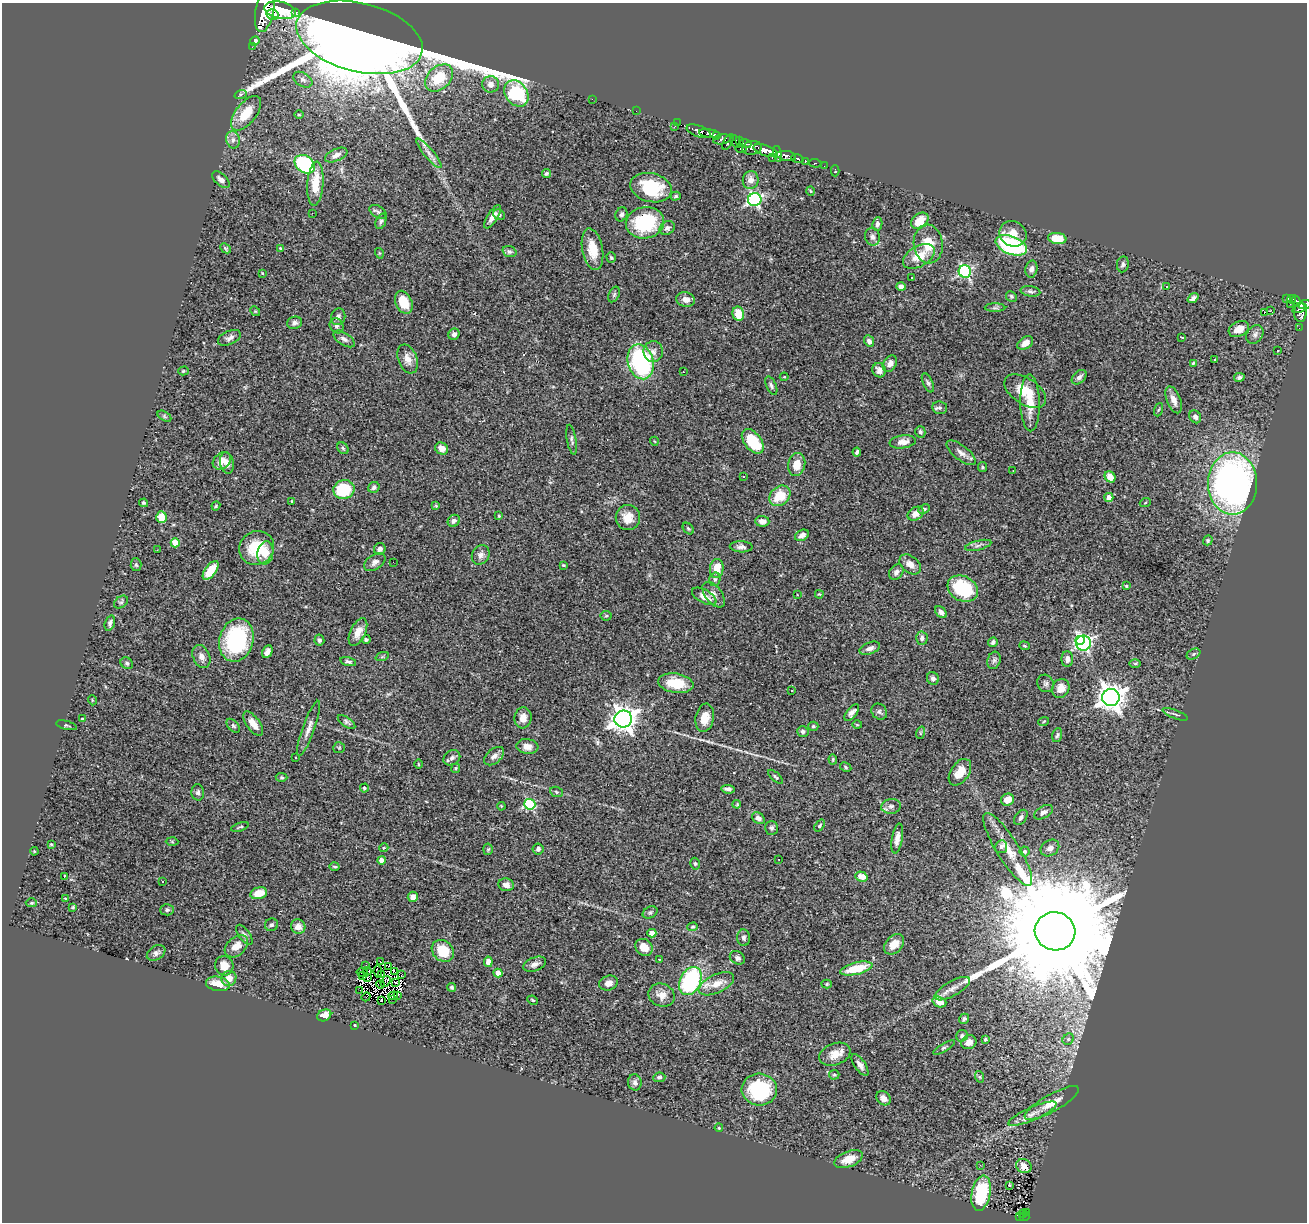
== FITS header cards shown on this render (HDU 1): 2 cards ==
NAXIS1  =                 1305
NAXIS2  =                 1220

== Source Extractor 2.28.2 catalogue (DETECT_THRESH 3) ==
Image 1305 x 1220 px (HDU 1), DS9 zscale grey, 1 PNG px = 1 image px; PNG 1309 x 1224 px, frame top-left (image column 1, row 1220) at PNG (2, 3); each listed source drawn as its Kron ellipse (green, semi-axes under 4 px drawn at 4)
Background 0.82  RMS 0.044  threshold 0.132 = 3 sigma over >= 5 px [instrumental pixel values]
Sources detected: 375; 7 with non-positive FLUX_AUTO (blend fragments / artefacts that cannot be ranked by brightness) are neither listed nor drawn; the other 368 listed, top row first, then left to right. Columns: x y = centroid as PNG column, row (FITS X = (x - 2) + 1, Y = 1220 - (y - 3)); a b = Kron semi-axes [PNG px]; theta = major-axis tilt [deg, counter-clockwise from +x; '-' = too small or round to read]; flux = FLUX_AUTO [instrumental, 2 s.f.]
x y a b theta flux
280 10 16 8 -13 3300
265 11 21 9 79 2900
295 12 3 3 - 81
273 14 6 5 - 630
359 37 64 34 -14 20000
255 41 5 4 - 8.5
252 47 2 2 - 7.8
439 78 16 11 42 100
303 80 10 6 -32 9.5
491 84 8 8 - 18
516 93 14 11 -55 250
241 94 6 4 19 4
592 99 2 2 - 24
636 111 3 2 - 2.3
246 113 20 10 52 69
299 115 5 3 - 2.6
677 123 3 2 - 8.2
674 127 3 2 - 15
698 131 12 5 -19 410
710 134 11 3 -9 300
717 136 3 3 - 120
722 139 9 5 8 190
233 140 9 6 -77 13
736 141 7 4 -65 150
739 141 2 2 - 2.1
728 142 8 4 60 220
745 143 6 3 -20 110
752 148 10 7 8 370
741 149 5 3 - 79
765 150 12 5 -20 730
429 153 19 5 -50 19
778 154 8 4 -74 180
336 155 12 6 24 16
786 156 10 5 -9 390
772 157 3 3 - 71
797 159 6 3 -20 65
805 161 4 3 - 52
815 163 6 3 -4 41
305 164 11 8 -35 280
824 166 2 2 - 4.8
835 171 5 3 - 8.3
546 174 4 4 - 4.1
221 180 10 6 -42 13
751 180 9 8 - 20
315 184 22 8 86 69
651 188 21 14 -13 160
810 191 5 3 - 2.4
676 196 5 4 - 3.8
755 200 6 6 - 590
378 212 9 5 -33 8
312 213 2 2 - 15
621 214 7 6 - 7.9
499 215 6 5 - 6.7
493 217 13 5 57 19
381 221 8 5 69 7.3
920 221 10 7 39 51
645 223 19 15 8 200
877 224 7 5 82 9.4
667 228 8 6 34 9.1
1013 234 14 12 -31 35
873 237 9 7 -70 13
1057 238 9 5 -8 71
928 244 19 14 -84 64
1011 245 16 9 -21 320
225 248 6 4 -44 3.8
281 248 4 4 - 3.9
593 249 21 10 -79 59
509 252 7 5 -19 7.1
379 253 5 3 - 2.2
919 256 17 10 30 57
611 258 5 4 - 4.9
1123 264 8 6 80 7.5
1031 269 8 6 78 10
965 271 6 6 - 390
262 273 3 2 - 2.5
912 277 3 3 - 14
901 287 5 4 - 15
1166 287 3 2 - 2.6
1031 291 10 5 -9 7.7
614 294 8 5 63 6.1
1011 296 6 5 - 6.1
1193 298 6 4 38 10
1287 298 3 3 - 25
686 299 9 7 -13 20
1291 299 4 3 - 66
1296 301 5 4 - 66
404 302 12 8 -65 63
1290 304 2 2 - 5
1305 305 7 4 6 180
995 308 10 4 0 5.9
1300 308 7 3 23 230
255 311 5 4 - 3.2
1270 311 2 2 - 1200
1300 312 9 6 88 240
1264 313 3 2 - 6.5
738 314 7 6 - 51
338 317 8 7 - 11
294 323 7 6 - 8.9
336 326 8 6 -59 9.2
1299 328 2 2 - 5.2
1239 329 10 7 27 30
454 334 6 5 - 10
1255 334 10 7 52 11
1182 337 3 2 - 5.1
229 338 12 6 23 13
344 339 12 6 -33 13
869 341 6 4 -64 13
1025 343 9 6 32 27
653 351 10 10 - 16
1278 351 3 2 - 3.5
408 359 15 9 -69 26
1215 359 3 3 - 5
641 362 18 13 -75 440
1193 363 4 3 - 2.6
890 364 9 6 57 20
879 370 7 6 - 18
183 371 5 4 - 4
683 372 3 2 - 4.6
784 377 4 4 - 2.5
1079 377 9 6 43 10
1239 377 5 4 - 6.4
928 383 10 4 -66 7.4
771 386 10 5 -67 7.6
1025 391 23 13 -33 69
1174 400 14 7 -69 23
1030 403 28 9 -89 56
940 408 7 6 - 7.6
1158 410 7 3 71 3.4
164 416 7 4 -33 4.9
1195 417 7 5 -57 9.8
920 432 6 5 - 6.4
572 440 15 4 -80 8.3
654 441 4 3 - 2.1
753 441 14 8 -51 140
903 442 13 6 8 23
343 448 6 5 - 5.3
441 448 7 5 -32 21
857 452 4 3 - 6.5
961 453 17 7 -38 19
222 461 10 7 40 28
227 463 11 6 -79 19
797 464 11 8 79 40
982 467 5 4 - 3.7
1013 471 2 2 - 1.8
743 477 2 2 - 3
1110 477 6 5 - 26
1233 483 31 24 -90 1200
374 487 6 5 - 7.8
344 489 11 9 13 160
780 496 11 9 41 76
1109 497 4 4 - 22
292 501 3 2 - 2
144 503 4 4 - 4.1
1145 503 5 3 - 2.8
216 506 4 4 - 2.9
436 506 4 4 - 3.1
924 509 6 4 27 6.3
916 514 8 6 31 22
499 516 4 3 - 2.6
161 517 6 5 - 45
628 517 12 12 - 39
454 521 6 5 - 8.8
762 521 7 5 -5 17
688 528 6 4 -48 4.9
802 535 7 5 28 15
1208 540 5 4 - 4.6
175 543 4 4 - 64
978 545 13 4 14 10
741 547 11 5 -2 12
257 548 18 16 33 110
380 549 6 5 - 14
157 550 2 2 - 1.9
265 553 11 8 82 34
481 555 10 8 60 15
375 562 12 7 34 14
393 562 2 2 - 63
910 564 12 8 -39 23
136 565 6 5 - 5.7
563 565 3 3 - 3.3
717 568 9 7 83 48
211 570 11 5 54 63
896 572 8 6 54 11
715 579 7 5 75 6.6
1126 586 4 3 - 3.8
963 589 16 12 -29 170
819 594 4 3 - 2.5
714 595 15 8 -52 18
797 595 3 2 - 2.4
704 596 13 6 -29 25
121 602 8 5 35 5.8
941 612 7 5 -45 12
606 616 5 5 - 4.1
110 623 8 5 72 8.7
358 632 15 7 64 29
922 638 6 6 - 12
236 640 22 17 74 300
319 640 5 5 - 7.2
366 640 4 4 - 5.1
1080 640 5 4 - 270
993 642 5 4 - 7.9
1083 643 7 7 - 630
1024 646 5 4 - 3.4
870 648 11 6 20 13
267 652 7 4 62 13
1193 654 7 5 28 4.9
201 657 12 8 -67 18
382 657 7 4 19 4.7
1067 659 8 6 -90 15
994 660 9 6 73 8.9
348 662 8 4 -15 7.2
127 663 6 5 - 6
1135 663 6 4 1 3.7
933 678 6 6 - 9.4
676 683 18 9 -9 73
1045 683 9 8 - 9.1
1061 688 10 8 59 31
792 691 2 2 - 2.5
1111 697 9 8 - 3100
92 700 5 3 - 2.6
852 712 10 5 52 13
879 712 9 7 -48 7.3
1175 714 13 2 -21 4.8
523 718 10 8 84 24
705 718 14 9 81 37
82 719 4 3 - 2.5
623 719 9 8 - 2800
1044 721 5 3 - 2.6
346 722 10 4 -36 7.7
253 724 14 6 -54 30
66 725 11 4 -14 4.9
857 725 5 3 - 2.6
233 726 8 5 -45 5.6
813 726 5 4 - 4.9
309 728 29 6 70 23
803 731 6 5 - 7.5
920 733 6 4 72 3.8
1057 735 7 4 73 6
527 746 11 7 -7 20
339 748 6 5 - 4.8
494 756 11 7 40 14
296 757 3 2 - 3.1
452 758 9 7 32 9.2
833 759 5 3 - 3.4
418 764 5 3 - 2.9
846 767 6 4 -30 4
456 768 5 4 - 3.3
960 772 15 9 56 45
282 777 6 4 -4 4.2
776 777 9 4 -44 5
364 788 4 4 - 6.8
728 789 7 4 -6 8.4
198 792 8 6 -86 8.2
556 792 6 5 - 4.8
1008 800 6 6 - 29
530 804 5 5 - 260
737 804 4 3 - 2.6
501 806 4 3 - 2.4
891 806 10 7 10 12
1043 812 10 6 29 12
1021 817 8 5 56 9.5
758 818 7 5 -36 12
820 826 7 4 54 4.3
240 827 9 3 18 4
771 828 7 6 - 8.5
897 838 15 5 81 20
172 842 6 4 -2 3.4
51 844 4 3 - 3.3
1001 847 6 6 - 8.5
384 848 4 4 - 3.2
1050 848 10 7 32 15
488 849 5 5 - 4.4
538 849 5 5 - 8.2
1008 849 42 11 -58 74
34 851 4 3 - 2.2
1024 851 5 5 - 4.8
779 859 3 2 - 3.1
382 860 4 4 - 25
695 864 6 4 -74 4.6
335 867 5 4 - 4.9
861 876 6 5 - 41
64 877 3 2 - 24
163 881 3 2 - 4
506 885 8 6 -9 15
259 893 8 5 15 50
413 897 5 5 - 17
65 898 3 2 - 1.9
31 903 5 4 - 4.3
73 907 3 3 - 3.3
167 910 6 6 - 5.9
650 912 8 5 28 5.4
271 925 6 6 - 7.1
298 927 7 7 - 26
693 927 5 4 - 3.9
1055 931 20 19 - 150000
652 933 4 4 - 28
244 935 12 5 -54 10
744 938 8 6 -86 9.7
894 944 12 8 45 36
236 946 13 9 41 34
644 947 9 8 - 40
443 951 12 10 -42 75
156 953 10 7 32 11
737 958 8 6 -32 9.2
659 959 3 2 - 2.2
381 962 3 2 - 5.2
488 962 5 4 - 24
535 964 12 7 21 15
366 965 4 3 - 6.5
224 966 10 9 - 32
389 966 2 2 - 3
856 968 16 6 13 88
367 971 4 4 - 2
378 971 6 2 -80 2.5
362 972 5 2 - 1.3
394 972 3 2 - 5
498 973 4 4 - 43
381 974 4 2 - 4.9
402 975 2 2 - 1.5
362 976 3 2 - 0.73
229 978 7 7 - 31
368 978 4 2 - 2.5
690 981 15 10 64 350
385 982 6 2 54 4.1
396 982 4 2 - 4.1
608 983 9 7 21 19
218 984 12 7 -10 47
381 984 4 2 - 2.2
716 984 19 9 25 40
827 984 5 4 - 3.7
451 987 4 4 - 4.8
952 989 20 7 30 23
360 990 2 2 - 8.9
662 995 13 11 -22 30
393 996 5 2 - 0.98
398 996 4 2 - 2.3
366 997 5 2 - 3.8
392 999 3 2 - 1.3
382 1000 3 2 - 2.6
533 1000 5 4 - 3.5
939 1002 7 5 -19 43
324 1015 7 5 25 29
964 1019 5 4 - 6.5
355 1025 3 2 - 2.1
962 1036 6 5 - 8
985 1039 4 3 - 12
1068 1039 6 5 - 5.2
969 1042 8 6 32 19
944 1048 12 4 29 5.3
835 1054 16 11 21 36
860 1065 12 5 -55 15
834 1075 5 4 - 3.7
659 1077 6 4 6 6
980 1077 6 4 -71 3.4
635 1082 8 7 - 10
759 1090 18 16 -4 210
883 1098 8 6 -44 17
1052 1103 31 8 29 41
1032 1114 26 6 24 31
719 1128 4 3 - 2.6
849 1159 15 8 21 39
980 1165 3 2 - 7
1024 1166 8 6 -27 19
1009 1186 3 3 - 27
981 1193 18 9 79 170
1026 1212 3 3 - 20
1023 1214 4 3 - 21
1020 1216 3 2 - 11
1024 1217 5 3 - 56
At the frame edge (FLAGS 8, measured only in part): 2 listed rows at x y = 265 11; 1305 305
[7 non-positive-flux detections neither listed nor drawn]